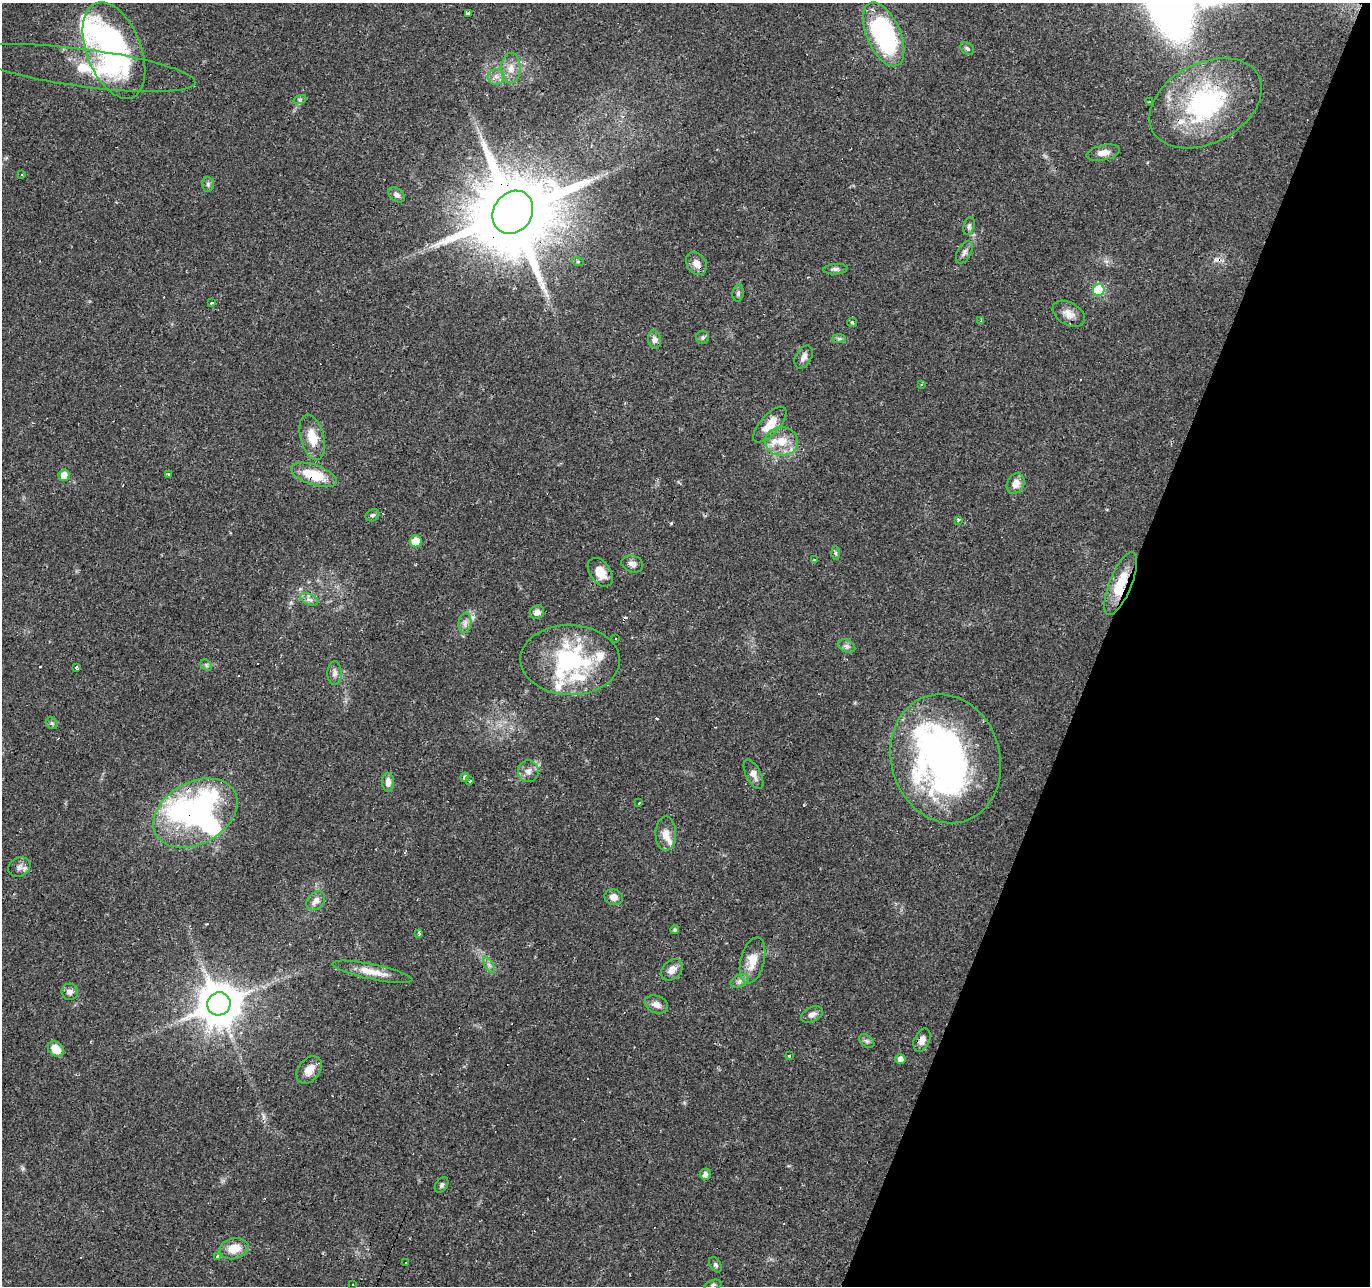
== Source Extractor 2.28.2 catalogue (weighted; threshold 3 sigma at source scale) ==
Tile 8 of 4 x 4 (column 4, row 2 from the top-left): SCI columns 4104-5471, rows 2776-4059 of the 5474 x 5616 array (HDU 1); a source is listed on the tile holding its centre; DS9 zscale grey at full resolution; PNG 1372 x 1288 px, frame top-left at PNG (2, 3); each listed source drawn as its Kron ellipse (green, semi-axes under 4 px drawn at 4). Shown black and unused: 20% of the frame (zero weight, under 2 of 3 exposures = <1% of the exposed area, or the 3 px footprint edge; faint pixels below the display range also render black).
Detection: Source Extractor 2.28.2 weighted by HDU 2 'WHT'; one run over the whole footprint, this tile lists its part. Background 0.066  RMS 0.0056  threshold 0.025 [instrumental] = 3 sigma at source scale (4.5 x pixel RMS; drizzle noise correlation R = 1.50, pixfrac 1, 0.0396/0.0396 arcsec/px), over >= 5 px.
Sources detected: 125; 7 inside a brighter object's white glare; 14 cosmic-ray / hot-pixel residue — neither listed nor drawn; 11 inside a brighter listed object's ellipse — not listed separately; the other 93 listed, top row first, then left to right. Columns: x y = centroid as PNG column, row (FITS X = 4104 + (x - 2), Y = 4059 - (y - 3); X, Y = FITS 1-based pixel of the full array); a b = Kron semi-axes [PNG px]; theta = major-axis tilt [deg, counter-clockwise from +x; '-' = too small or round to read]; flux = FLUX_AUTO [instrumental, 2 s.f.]
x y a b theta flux
468 13 3 3 - 1.1
884 34 34 16 -66 89
967 48 7 5 -39 1.2
114 50 51 27 -69 90
84 68 112 19 -8 35
511 68 15 9 -89 5.4
496 77 8 8 - 2.6
300 99 7 4 19 0.94
1150 102 3 3 - 2.8
1206 103 60 40 28 80
1103 153 17 7 12 4.1
22 174 3 2 - 0.78
208 184 7 6 - 1.4
397 195 9 6 -40 2
513 212 22 19 55 8700
969 226 9 5 75 1.5
964 253 12 7 60 2.2
578 262 6 4 -19 0.65
696 263 12 9 -55 4.5
835 269 12 5 4 1.7
1099 290 6 6 - 36
738 293 9 5 82 1.3
212 303 4 3 - 0.76
1069 314 17 11 -31 5.1
981 321 4 3 - 1.3
852 322 5 4 - 0.61
703 337 6 6 - 1.2
655 339 9 6 -79 2.8
839 339 7 4 0 1.1
804 357 12 8 60 2.8
921 384 3 2 - 0.71
770 425 22 9 48 8.6
312 437 23 11 -76 10
782 441 16 14 -6 10
169 474 3 3 - 1.5
64 475 6 5 - 6.2
314 475 24 10 -19 18
1015 484 11 8 59 5.4
373 515 7 5 31 1.2
958 520 3 3 - 3.3
416 541 6 6 - 9.5
835 553 6 4 -88 0.87
815 559 3 3 - 1.9
632 564 11 8 -19 2.9
600 572 16 10 -55 7.9
1121 583 33 11 68 18
309 599 9 5 -22 1.9
537 612 7 6 - 3.4
465 623 10 6 82 2.5
616 639 3 3 - 1.7
847 646 9 6 -26 1.6
570 660 50 35 -1 64
206 665 6 5 - 1
77 667 4 3 - 1.7
335 673 11 7 88 2.6
52 723 6 5 - 0.87
946 759 65 54 -73 180
528 771 11 10 - 3.3
753 774 16 7 -63 3.5
465 777 4 4 - 1.7
470 781 4 3 - 1.1
388 782 9 6 -89 3.5
639 803 3 2 - 1.1
195 813 45 31 29 150
666 833 17 10 89 5.5
19 867 11 9 29 2.9
614 897 9 7 -18 3.7
316 901 11 8 48 3.7
675 930 4 4 - 1.2
419 933 4 2 - 1.7
752 960 23 12 76 9.5
489 965 9 3 -59 1.4
672 970 12 9 44 4.3
372 972 40 7 -12 8.5
739 981 9 6 28 2
70 992 8 8 - 2.4
219 1004 12 11 - 2000
656 1004 12 8 -22 3.7
812 1014 11 7 26 2.7
922 1040 12 7 67 3.5
867 1041 8 5 -36 1.2
56 1049 9 7 -44 8.3
790 1056 3 3 - 1.9
900 1059 5 5 - 3.1
309 1070 15 10 52 5.8
705 1174 6 5 - 2.5
442 1185 8 5 53 1.3
234 1249 14 10 13 9.1
218 1257 4 3 - 21
406 1262 3 3 - 1.2
715 1265 8 5 -58 1.3
353 1285 3 2 - 0.73
713 1285 8 5 15 1.2
Overlapping masked pixels (flux is a lower limit): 8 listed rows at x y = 884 34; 1206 103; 513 212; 314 475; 1121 583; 195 813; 219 1004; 922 1040